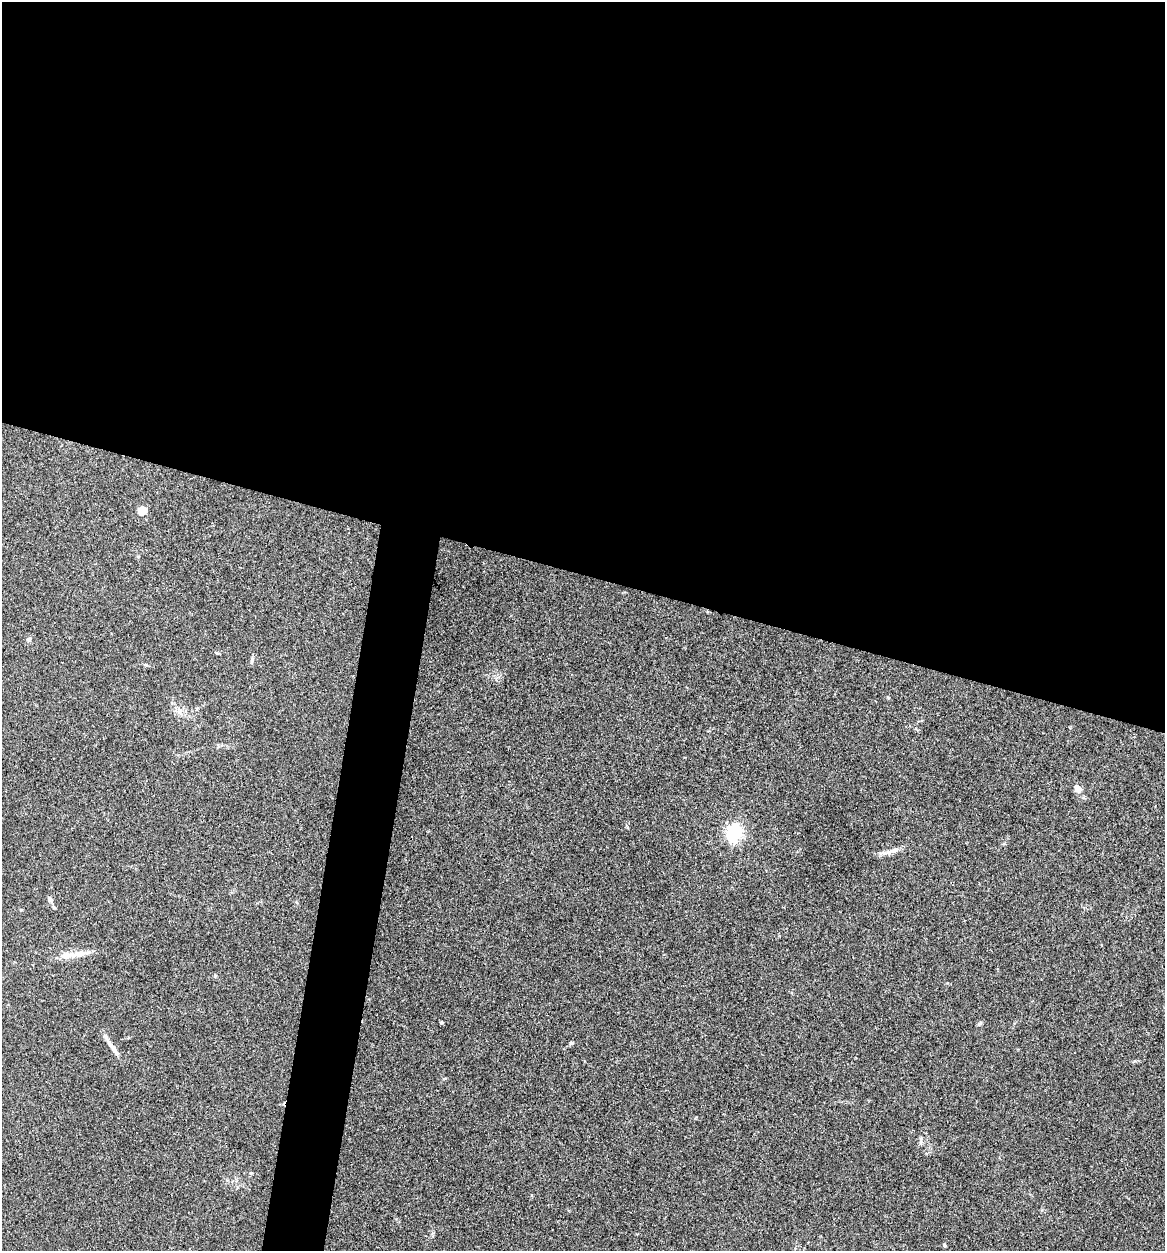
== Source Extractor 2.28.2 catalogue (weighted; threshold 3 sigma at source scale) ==
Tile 3 of 4 x 4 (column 3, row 1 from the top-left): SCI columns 2453-3615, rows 3751-4999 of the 5024 x 5001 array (HDU 1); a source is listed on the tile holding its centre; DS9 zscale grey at full resolution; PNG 1167 x 1253 px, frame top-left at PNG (2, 2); no overlay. Shown black and unused: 49% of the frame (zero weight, under 3 of 4 exposures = <1% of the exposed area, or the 3 px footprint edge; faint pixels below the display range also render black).
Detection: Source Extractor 2.28.2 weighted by HDU 2 'WHT'; one run over the whole footprint, this tile lists its part. Background 0.0777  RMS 0.0062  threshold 0.0278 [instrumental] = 3 sigma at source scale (4.5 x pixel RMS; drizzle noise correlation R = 1.50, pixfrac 1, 0.05/0.05 arcsec/px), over >= 5 px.
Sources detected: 15; all 15 listed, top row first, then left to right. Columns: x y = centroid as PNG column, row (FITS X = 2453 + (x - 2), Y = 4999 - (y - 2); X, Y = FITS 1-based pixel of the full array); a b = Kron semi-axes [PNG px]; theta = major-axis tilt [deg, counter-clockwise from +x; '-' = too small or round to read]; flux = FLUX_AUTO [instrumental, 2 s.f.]
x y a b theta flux
142 510 10 9 - 5.5
29 639 6 5 - 1.1
1078 788 8 6 -59 5.1
734 832 6 6 - 190
895 850 11 6 11 2.7
50 899 7 6 - 1.7
54 907 5 4 - 0.77
78 954 40 7 9 8.2
442 1022 5 4 - 0.6
979 1024 7 4 31 0.93
571 1043 6 4 44 0.81
113 1048 26 5 -56 4.8
921 1140 11 4 90 1.3
251 1173 5 4 - 0.62
944 1245 5 4 - 0.78
Unlisted compact peaks at least as high as the median listed source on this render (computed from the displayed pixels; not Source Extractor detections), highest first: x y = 215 976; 888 698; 1135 1061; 252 659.